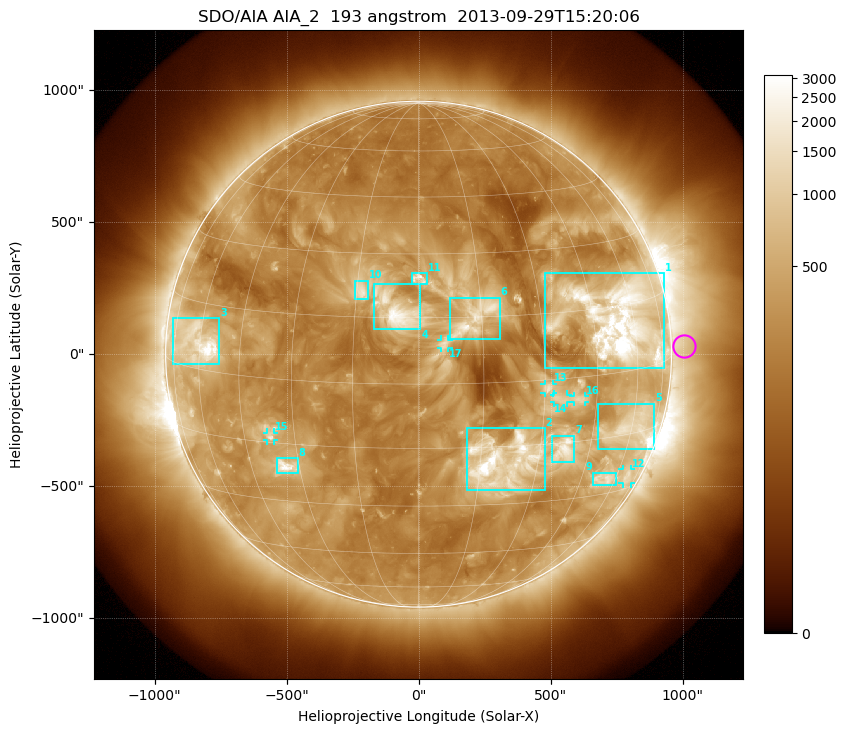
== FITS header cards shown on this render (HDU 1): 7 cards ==
TELESCOP= 'SDO/AIA'
INSTRUME= 'AIA_2'
WAVELNTH=                  193
WAVEUNIT= 'angstrom'
DATE-OBS= '2013-09-29T15:20:06.84'
CTYPE1  = 'HPLN-TAN'
CTYPE2  = 'HPLT-TAN'

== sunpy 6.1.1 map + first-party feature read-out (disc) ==
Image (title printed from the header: SDO/AIA AIA_2  193 angstrom  2013-09-29T15:20:06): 1024 x 1024 px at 2.4 arcsec/px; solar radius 958 arcsec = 399 px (full disc in frame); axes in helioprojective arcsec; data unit not stated in the header (colour bar unlabelled)
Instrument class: DISC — disc imager (sunpy class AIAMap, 193 A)
Bright regions (active regions / flare kernels): reference = the median radial profile (limb darkening/brightening removed); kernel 9 px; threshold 5 sigma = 675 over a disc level ~270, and >= 1.15x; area >= 12 px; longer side >= 10 px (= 24 arcsec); searched inside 0.97 R_sun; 17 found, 17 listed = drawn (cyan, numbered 1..; 6 of them under ~33 arcsec drawn as corner ticks so the feature stays visible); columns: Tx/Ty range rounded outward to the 5 arcsec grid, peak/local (2 s.f.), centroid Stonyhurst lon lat
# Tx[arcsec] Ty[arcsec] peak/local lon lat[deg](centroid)
1 480..930 -55..310 17 +54 +12
2 180..480 -515..-280 16 +21 -19
3 -930..-755 -40..140 14 -60 +6
4 -170..10 95..265 10 -5 +17
5 680..895 -360..-185 8.9 +61 -13
6 115..310 55..215 6.6 +14 +15
7 505..590 -410..-310 7.7 +37 -17
8 -540..-455 -450..-390 8.9 -34 -21
9 660..750 -495..-445 5.3 +55 -26
10 -240..-190 205..280 5.8 -14 +21
11 -25..35 265..310 6.6 +0 +24
12 770..805 -490..-435 3.5 +67 -26
13 475..510 -150..-110 5.3 +31 -2
14 510..565 -185..-150 4.1 +34 -4
15 -575..-545 -330..-295 4.9 -37 -13
16 585..630 -180..-155 3.9 +40 -5
17 85..115 25..55 3.1 +6 +9
Off-limb structures (1.02-1.3 R_sun): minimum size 162 px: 3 found; the strongest spans PA ~235..305 deg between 1.02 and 1.3 R_sun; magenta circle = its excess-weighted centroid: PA ~270 deg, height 1.05 R_sun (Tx ~1005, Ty ~30 arcsec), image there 1.5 x the reference